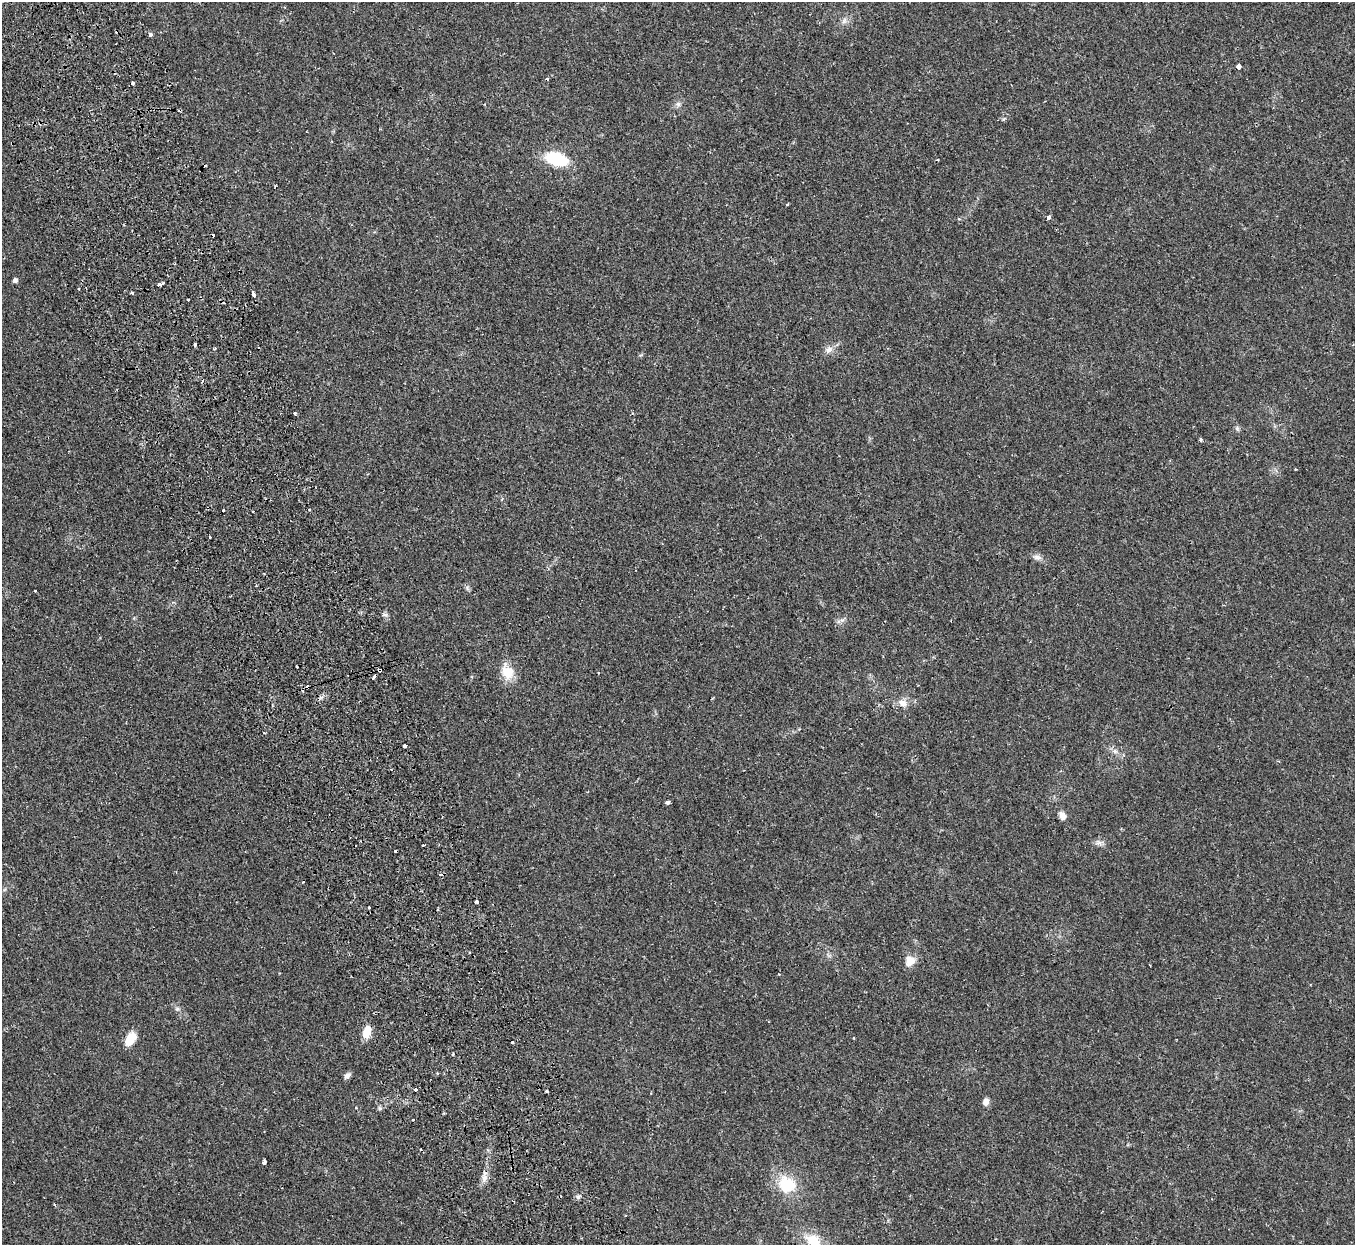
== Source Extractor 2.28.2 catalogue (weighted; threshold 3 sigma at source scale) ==
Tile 11 of 4 x 4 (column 3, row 3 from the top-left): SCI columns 2764-4116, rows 1422-2664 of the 5528 x 5451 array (HDU 1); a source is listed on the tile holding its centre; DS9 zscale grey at full resolution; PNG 1357 x 1247 px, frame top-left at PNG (2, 2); no overlay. Shown black and unused: <1% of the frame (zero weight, under 2 of 3 exposures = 3% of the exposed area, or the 3 px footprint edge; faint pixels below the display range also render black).
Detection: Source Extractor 2.28.2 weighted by HDU 2 'WHT'; one run over the whole footprint, this tile lists its part. Background 0.0237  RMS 0.0042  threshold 0.0188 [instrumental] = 3 sigma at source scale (4.5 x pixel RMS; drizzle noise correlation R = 1.50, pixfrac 1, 0.05/0.05 arcsec/px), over >= 5 px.
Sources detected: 67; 10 cosmic-ray / hot-pixel residue — not listed; the other 57 listed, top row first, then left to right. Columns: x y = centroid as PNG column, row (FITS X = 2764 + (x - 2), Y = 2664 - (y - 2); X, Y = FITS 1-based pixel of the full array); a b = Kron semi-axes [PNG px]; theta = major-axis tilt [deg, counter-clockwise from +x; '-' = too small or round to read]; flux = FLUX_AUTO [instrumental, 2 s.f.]
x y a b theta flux
150 34 3 3 - 3
1239 66 5 4 - 3.4
547 79 3 3 - 1.7
133 83 3 3 - 1.4
678 104 7 6 - 1
556 159 18 10 -16 23
937 160 3 2 - 0.52
787 204 3 2 - 0.46
1048 217 3 3 - 2.1
15 280 4 4 - 1.4
159 284 6 3 20 3.8
79 289 3 3 - 0.91
132 292 4 3 - 0.71
254 295 5 3 - 2.2
188 299 3 3 - 1.2
195 345 3 3 - 0.91
215 348 4 3 - 0.38
829 349 11 7 34 2
295 413 3 3 - 0.97
1237 429 8 5 -65 0.79
1201 440 4 4 - 0.74
223 510 3 2 - 2.5
310 510 3 3 - 0.98
210 537 3 3 - 0.77
1037 557 13 5 -17 1.6
35 590 3 2 - 0.42
385 615 7 5 -27 0.88
380 670 4 3 - 0.66
508 672 19 13 -64 7.5
903 703 12 9 -36 2.7
264 732 3 2 - 0.43
404 746 3 3 - 24
1115 751 7 4 18 0.76
668 802 4 3 - 3.2
1062 816 10 7 -71 2.2
1099 842 9 6 -2 1.4
477 902 3 3 - 2.2
369 907 3 2 - 0.54
910 961 12 10 68 4.1
177 1009 6 5 - 0.67
366 1032 16 9 68 4.3
130 1039 18 11 56 5.1
512 1042 3 3 - 0.59
453 1054 3 3 - 0.67
347 1076 9 5 41 1.4
415 1089 3 3 - 1.8
547 1091 3 3 - 0.73
986 1101 8 6 78 2.1
356 1108 4 3 - 0.53
380 1108 6 5 - 0.67
444 1114 3 2 - 0.39
264 1162 4 3 - 4.8
484 1178 10 6 -90 1.9
787 1185 21 18 -35 14
578 1197 6 5 - 0.85
55 1205 3 3 - 0.5
813 1242 23 16 -56 10
Overlapping masked pixels (flux is a lower limit): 1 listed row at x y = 380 670
Isophote crosses this tile's border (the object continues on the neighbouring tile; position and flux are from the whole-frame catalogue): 1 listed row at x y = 813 1242